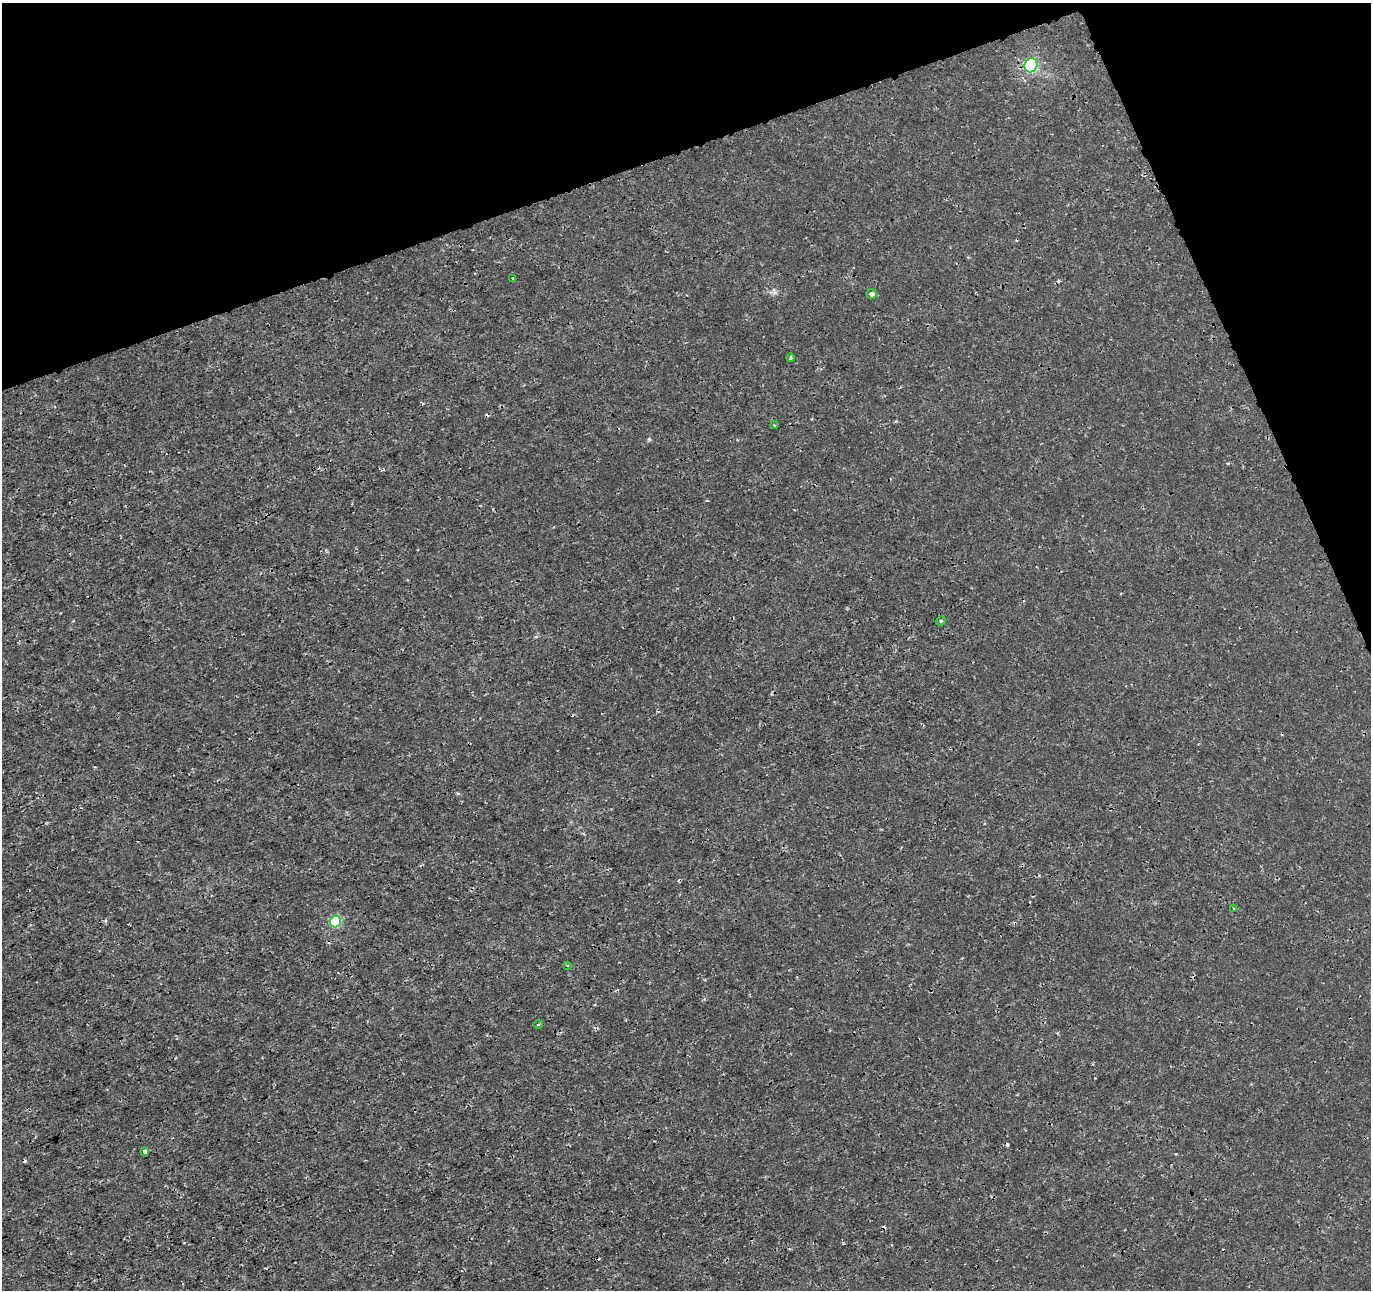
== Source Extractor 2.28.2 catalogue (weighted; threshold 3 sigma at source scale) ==
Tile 3 of 4 x 4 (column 3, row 1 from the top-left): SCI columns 2795-4163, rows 3963-5250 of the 5593 x 5401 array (HDU 1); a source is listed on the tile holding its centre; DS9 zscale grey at full resolution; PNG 1373 x 1292 px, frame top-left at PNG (2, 3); each listed source drawn as its Kron ellipse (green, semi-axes under 4 px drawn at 4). Shown black and unused: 18% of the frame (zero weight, under 3 of 4 exposures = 5% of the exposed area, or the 3 px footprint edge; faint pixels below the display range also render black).
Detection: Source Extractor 2.28.2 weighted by HDU 2 'WHT'; one run over the whole footprint, this tile lists its part. Background 5.43e-05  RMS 9.8e-04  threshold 0.00442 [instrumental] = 3 sigma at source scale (4.5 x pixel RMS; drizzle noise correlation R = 1.50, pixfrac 1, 0.0396/0.0396 arcsec/px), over >= 5 px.
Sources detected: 18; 7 cosmic-ray / hot-pixel residue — neither listed nor drawn; the other 11 listed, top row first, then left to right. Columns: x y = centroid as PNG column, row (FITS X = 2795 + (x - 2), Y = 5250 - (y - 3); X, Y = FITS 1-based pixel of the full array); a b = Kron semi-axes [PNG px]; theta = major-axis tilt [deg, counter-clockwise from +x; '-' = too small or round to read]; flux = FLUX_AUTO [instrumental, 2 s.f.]
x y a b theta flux
1031 65 7 6 - 13
513 278 3 3 - 0.1
872 294 5 4 - 0.36
790 358 4 3 - 0.14
774 425 3 3 - 0.2
941 621 5 4 - 0.12
1233 908 2 2 - 0.11
335 921 6 5 - 7.8
567 965 3 3 - 0.094
538 1024 4 3 - 0.096
145 1151 4 3 - 0.48
Unlisted compact peaks at least as high as the median listed source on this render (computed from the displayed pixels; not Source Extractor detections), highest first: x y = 649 439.